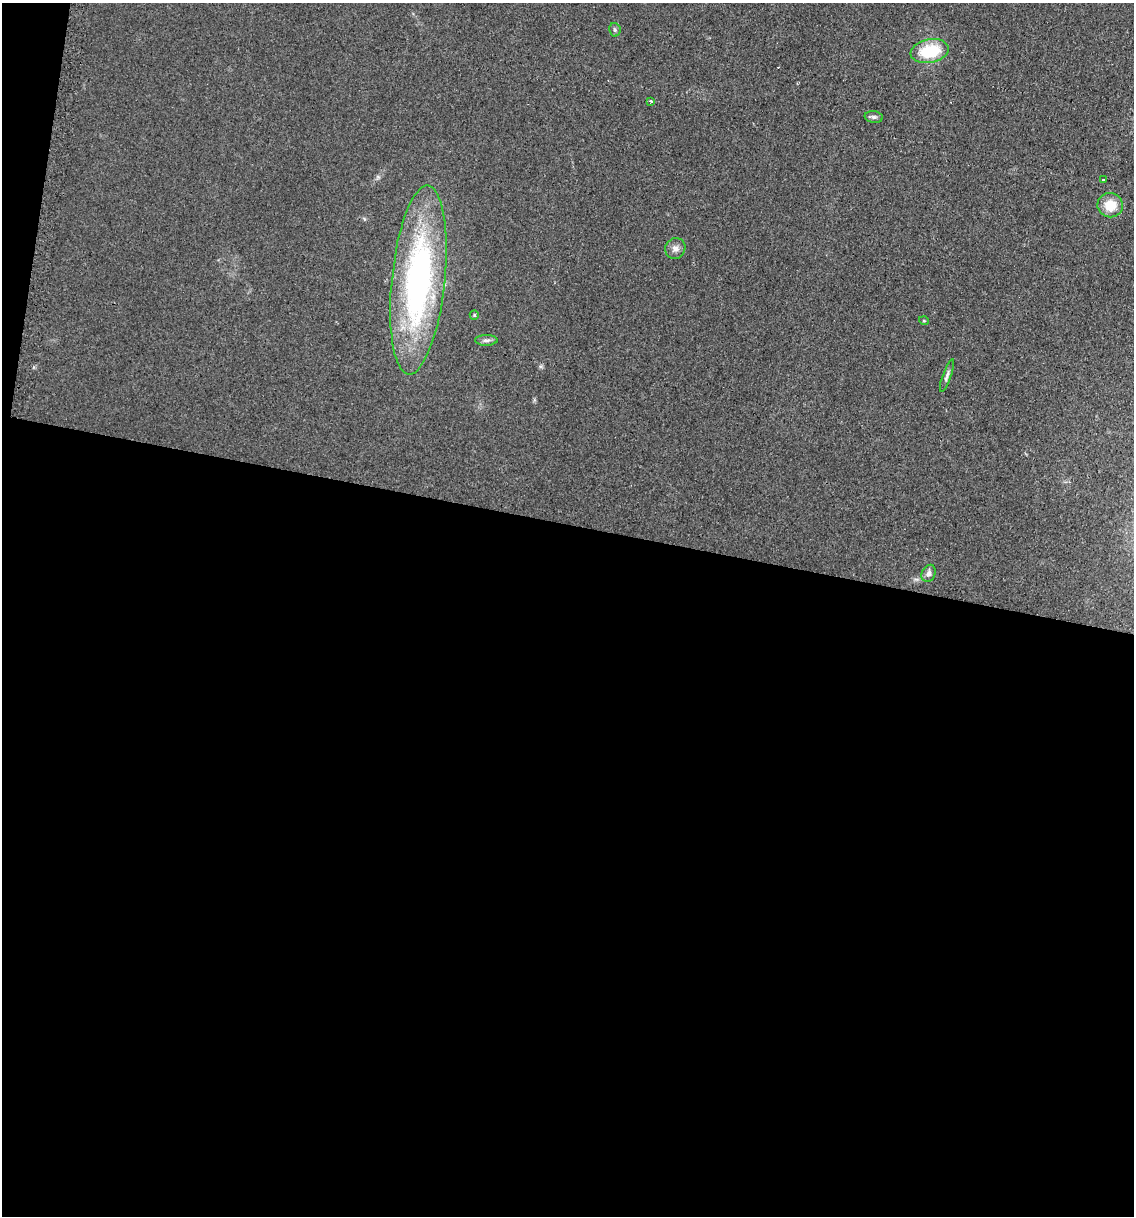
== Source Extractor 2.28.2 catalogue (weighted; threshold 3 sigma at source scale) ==
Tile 13 of 4 x 4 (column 1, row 4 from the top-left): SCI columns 124-1255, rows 1-1214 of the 4903 x 4854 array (HDU 1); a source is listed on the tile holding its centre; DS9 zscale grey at full resolution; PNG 1136 x 1218 px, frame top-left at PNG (2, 3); each listed source drawn as its Kron ellipse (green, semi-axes under 4 px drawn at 4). Shown black and unused: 58% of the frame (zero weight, under 2 of 3 exposures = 2% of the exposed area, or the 3 px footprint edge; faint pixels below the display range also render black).
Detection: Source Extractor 2.28.2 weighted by HDU 2 'WHT'; one run over the whole footprint, this tile lists its part. Background 0.101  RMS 0.012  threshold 0.0519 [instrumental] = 3 sigma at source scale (4.5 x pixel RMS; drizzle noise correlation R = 1.50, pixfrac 1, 0.05/0.05 arcsec/px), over >= 5 px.
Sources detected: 14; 1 cosmic-ray / hot-pixel residue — neither listed nor drawn; the other 13 listed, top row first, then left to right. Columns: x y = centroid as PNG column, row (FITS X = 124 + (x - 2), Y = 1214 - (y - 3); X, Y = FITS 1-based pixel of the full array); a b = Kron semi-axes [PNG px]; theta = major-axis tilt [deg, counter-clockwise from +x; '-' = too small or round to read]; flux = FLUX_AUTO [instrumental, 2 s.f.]
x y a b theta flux
615 30 7 5 -79 2.4
930 51 19 11 11 54
651 101 4 3 - 1.3
874 117 9 6 -9 3.1
1103 180 2 2 - 1.3
1110 205 13 12 - 24
675 248 11 10 - 6.6
418 280 95 26 84 370
474 315 5 4 - 1.3
924 321 5 3 - 1.1
486 340 11 5 -1 4
947 376 17 4 71 4.2
929 573 9 6 66 5.7